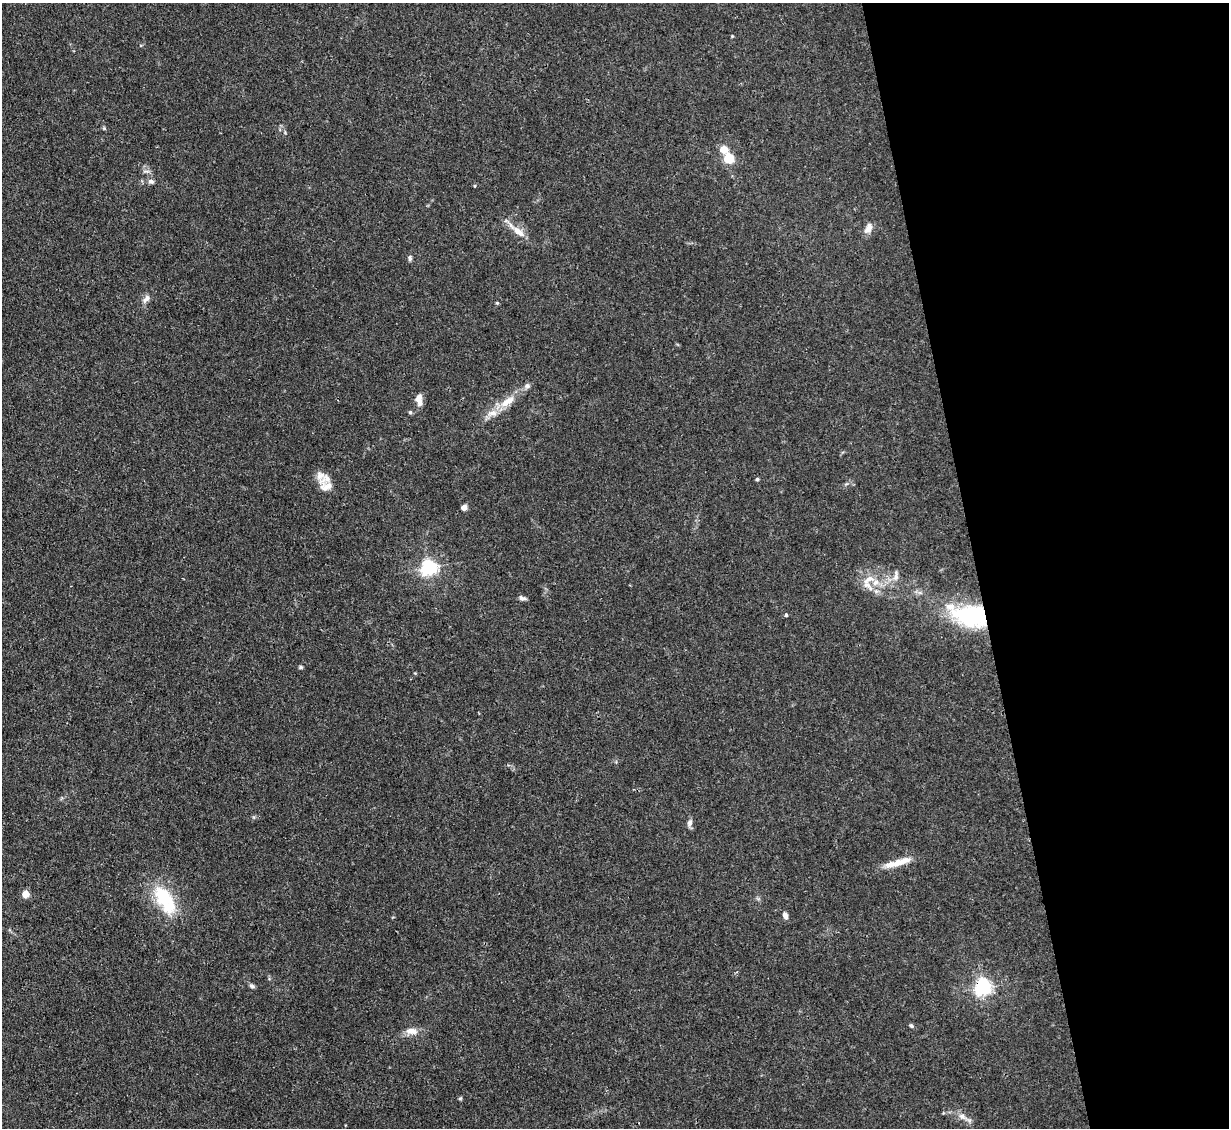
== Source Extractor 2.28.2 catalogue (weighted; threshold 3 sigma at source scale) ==
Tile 12 of 4 x 4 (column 4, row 3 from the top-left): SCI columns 3683-4909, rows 1374-2499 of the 4909 x 4883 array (HDU 1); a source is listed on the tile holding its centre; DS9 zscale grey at full resolution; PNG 1231 x 1130 px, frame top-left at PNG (2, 3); no overlay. Shown black and unused: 21% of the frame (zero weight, under 3 of 4 exposures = <1% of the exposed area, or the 3 px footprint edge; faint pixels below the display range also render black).
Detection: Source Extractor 2.28.2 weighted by HDU 2 'WHT'; one run over the whole footprint, this tile lists its part. Background 0.0346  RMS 0.003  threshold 0.0135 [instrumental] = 3 sigma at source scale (4.5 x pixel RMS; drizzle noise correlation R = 1.50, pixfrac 1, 0.05/0.05 arcsec/px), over >= 5 px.
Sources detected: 43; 1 inside a brighter object's white glare — not listed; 7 inside a brighter listed object's ellipse — not listed separately; the other 35 listed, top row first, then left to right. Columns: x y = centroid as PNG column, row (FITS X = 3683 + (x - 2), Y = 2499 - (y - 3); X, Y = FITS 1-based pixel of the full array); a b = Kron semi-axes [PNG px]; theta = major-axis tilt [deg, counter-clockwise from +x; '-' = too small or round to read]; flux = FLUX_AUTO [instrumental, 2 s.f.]
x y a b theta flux
732 36 4 4 - 0.25
104 128 5 4 - 0.36
723 149 5 5 - 7.6
729 159 5 5 - 22
151 181 8 6 -17 0.91
868 228 13 8 62 2.3
517 231 26 8 -39 4
410 258 7 5 86 0.68
146 299 13 7 50 1.5
497 303 5 4 - 0.32
527 386 8 7 - 0.92
419 399 14 7 -84 2.5
507 401 24 10 35 5.2
410 412 5 5 - 0.44
325 479 21 12 26 3.1
757 479 4 4 - 0.55
464 507 4 4 - 3.6
429 568 6 6 - 95
896 576 16 7 81 1.7
867 585 21 9 -44 3.3
522 598 9 5 -17 0.89
786 615 4 3 - 0.52
969 617 49 21 -21 25
301 667 5 4 - 0.49
690 823 9 6 74 1.2
898 863 33 8 17 5
25 894 4 4 - 7.2
164 898 37 22 -50 15
785 915 7 5 -68 1.6
252 986 7 5 -36 0.69
983 987 8 6 -79 100
911 1026 6 5 - 0.62
411 1031 17 9 -5 2.7
460 1098 5 5 - 0.37
962 1117 13 7 -28 2
Overlapping masked pixels (flux is a lower limit): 2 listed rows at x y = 969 617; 983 987